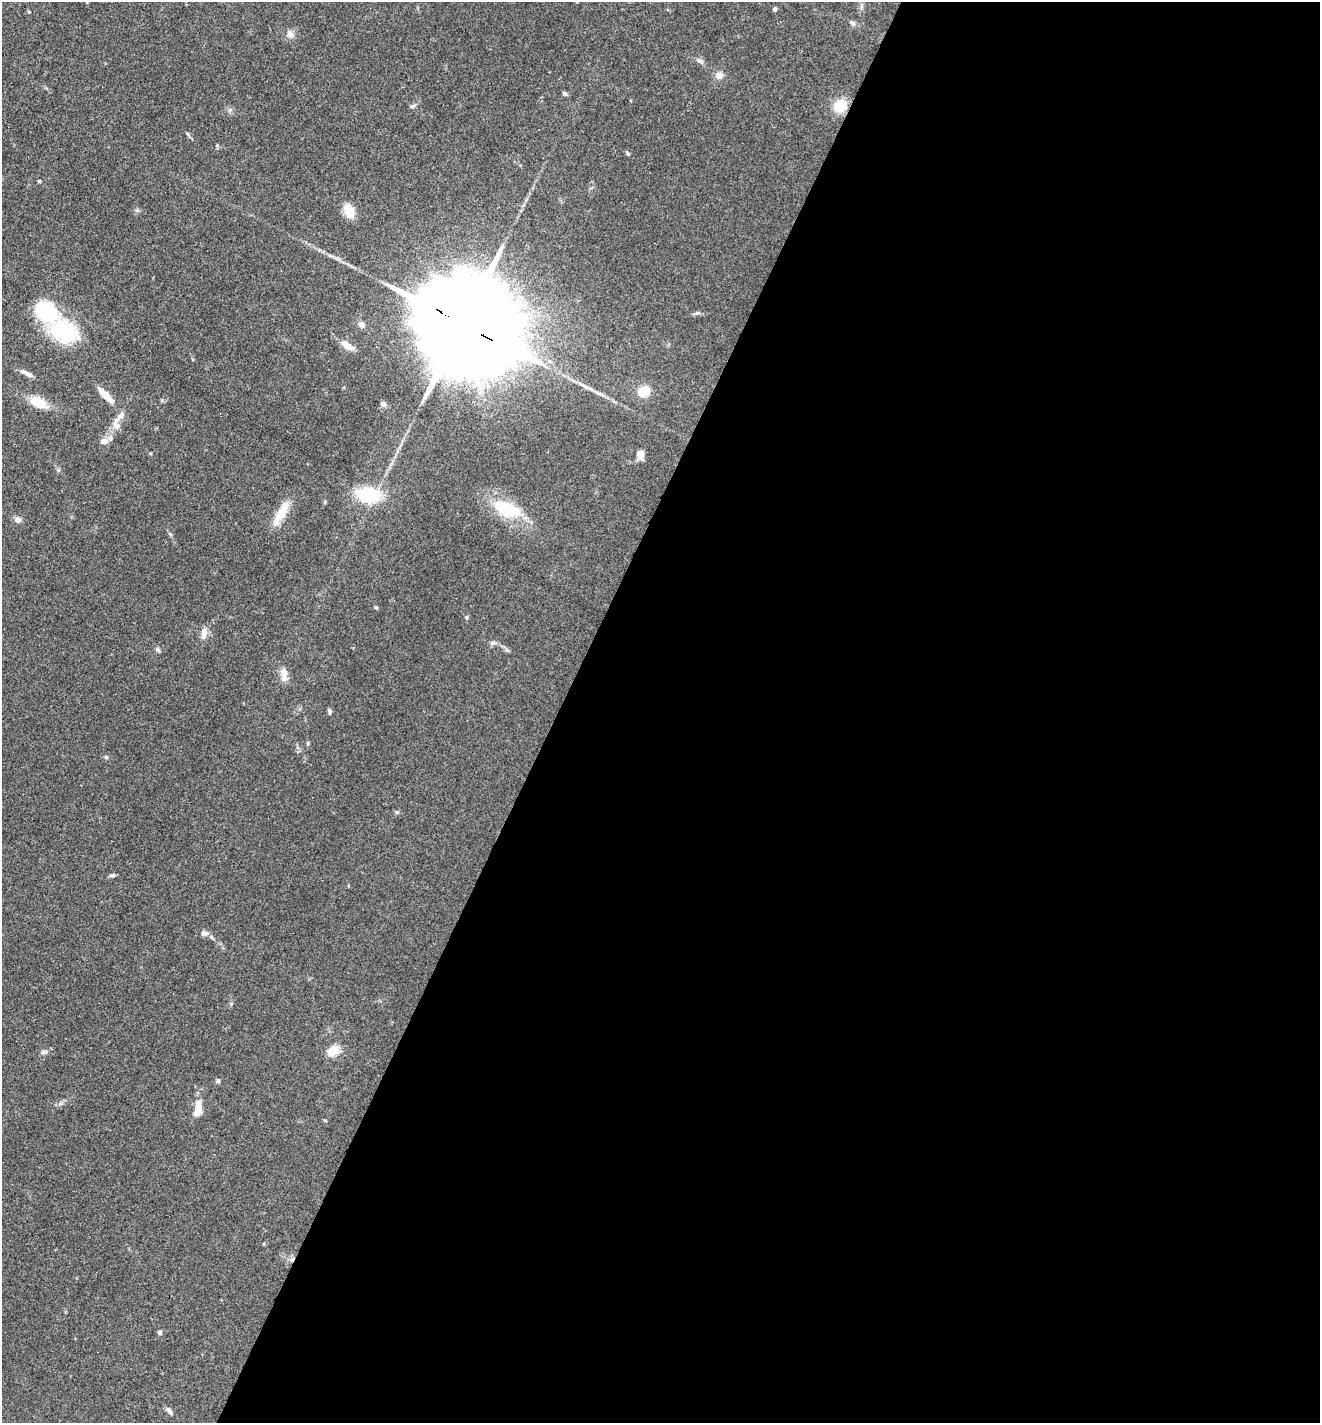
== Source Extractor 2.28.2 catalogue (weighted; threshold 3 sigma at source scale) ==
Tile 12 of 4 x 4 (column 4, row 3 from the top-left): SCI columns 4234-5551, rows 1423-2843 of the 5694 x 5685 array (HDU 1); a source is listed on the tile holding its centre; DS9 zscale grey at full resolution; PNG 1322 x 1425 px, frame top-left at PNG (2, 2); no overlay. Shown black and unused: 58% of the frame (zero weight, under 3 of 4 exposures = <1% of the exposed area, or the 3 px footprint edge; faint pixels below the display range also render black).
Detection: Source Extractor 2.28.2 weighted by HDU 2 'WHT'; one run over the whole footprint, this tile lists its part. Background 0.083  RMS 0.0063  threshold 0.0283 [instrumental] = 3 sigma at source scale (4.5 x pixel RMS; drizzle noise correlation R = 1.50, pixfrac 1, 0.05/0.05 arcsec/px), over >= 5 px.
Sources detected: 54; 1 cosmic-ray / hot-pixel residue — not listed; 3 inside a brighter listed object's ellipse — not listed separately; the other 50 listed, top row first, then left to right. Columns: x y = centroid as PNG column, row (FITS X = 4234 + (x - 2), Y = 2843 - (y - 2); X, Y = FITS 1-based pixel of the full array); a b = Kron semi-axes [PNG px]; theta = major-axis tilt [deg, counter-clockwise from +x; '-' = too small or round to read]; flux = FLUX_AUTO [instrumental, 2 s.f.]
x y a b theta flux
861 6 7 4 71 1.2
775 9 6 4 -14 1
853 23 8 5 -36 1.5
290 34 9 8 - 3.2
699 60 8 6 -35 1.9
719 75 9 8 - 3.8
564 94 6 5 - 1.3
412 106 8 5 27 1.3
840 106 13 13 - 14
188 134 6 4 -70 0.86
627 153 6 4 -70 0.8
39 181 4 4 - 0.7
349 211 13 9 -67 13
697 313 6 4 17 1
463 324 38 21 -30 26000
362 325 10 7 -42 2.4
64 331 39 27 -20 42
347 345 17 8 -39 6.5
26 373 20 5 -27 3.4
583 385 17 4 -32 3.2
644 392 14 12 18 10
105 395 21 7 -45 8.7
38 402 19 10 -26 14
383 404 6 6 - 2.8
121 415 14 7 43 3.6
116 426 11 9 -34 4.1
104 441 9 7 7 3
640 454 8 6 -80 7.8
369 495 24 14 -7 35
507 509 27 14 -24 32
282 512 30 11 61 12
18 520 8 7 - 2.7
376 607 5 4 - 0.8
467 617 5 5 - 0.98
204 634 15 7 78 4.2
493 643 7 4 -17 1.2
157 649 7 4 -89 1.1
284 678 12 11 - 4.4
329 711 7 4 -63 1.2
308 743 5 4 - 0.86
106 757 6 4 0 0.87
397 812 6 5 - 0.95
112 875 8 4 6 1.3
204 933 11 7 -5 2.6
333 1051 13 11 43 9
44 1052 9 5 10 1.7
218 1081 5 5 - 1.1
198 1109 17 9 67 7.7
160 1332 4 4 - 2.3
169 1411 11 5 -52 2.4
Overlapping masked pixels (flux is a lower limit): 1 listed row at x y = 463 324